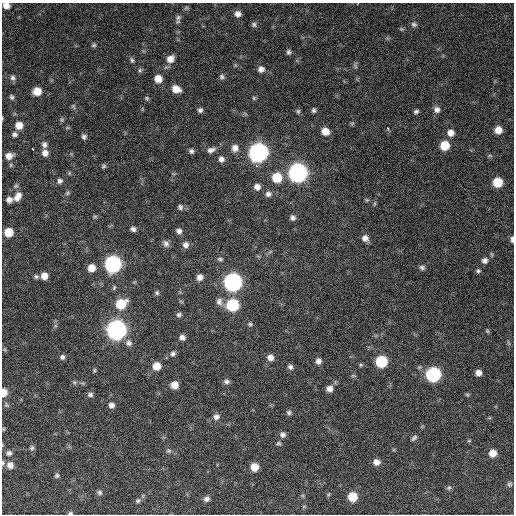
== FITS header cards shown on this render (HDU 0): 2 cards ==
NAXIS1  =                  512 / Axis length
NAXIS2  =                  512 / Axis length

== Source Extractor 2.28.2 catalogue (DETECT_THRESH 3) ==
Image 512 x 512 px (HDU 0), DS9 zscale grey, 1 PNG px = 1 image px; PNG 516 x 516 px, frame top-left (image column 1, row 512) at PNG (2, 3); no overlay
Background 1340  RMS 36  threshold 109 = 3 sigma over >= 5 px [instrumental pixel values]
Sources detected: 134; all 134 listed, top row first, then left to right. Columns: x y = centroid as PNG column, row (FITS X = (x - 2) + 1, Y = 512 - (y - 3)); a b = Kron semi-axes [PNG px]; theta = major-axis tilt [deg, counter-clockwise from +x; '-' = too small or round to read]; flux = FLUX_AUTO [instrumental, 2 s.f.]
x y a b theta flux
358 4 3 2 - 3.3e+03
6 6 7 6 - 1.9e+04
238 14 6 6 - 1.3e+04
178 17 9 7 70 7.2e+03
254 24 7 7 - 5.7e+03
414 24 8 7 - 6.5e+03
401 29 7 5 -12 3.2e+03
94 45 6 5 - 4.0e+03
289 52 6 6 - 5.9e+03
170 59 9 8 - 2.1e+04
132 60 7 5 -73 4.9e+03
355 65 10 3 -80 3.8e+03
261 69 8 8 - 1.2e+04
140 70 6 5 - 4.8e+03
222 77 7 6 - 6.2e+03
13 78 8 7 - 7.3e+03
158 79 7 7 - 2.7e+04
176 89 8 7 - 2.6e+04
37 91 7 6 - 3.5e+04
12 97 5 4 - 4.7e+03
147 98 6 5 - 3.4e+03
254 98 5 5 - 3.5e+03
73 106 7 5 -79 4.1e+03
200 110 6 6 - 6.3e+03
314 110 6 5 - 5.2e+03
437 110 8 8 - 1.1e+04
298 111 6 5 - 4.4e+03
416 112 6 5 - 5.5e+03
62 120 7 5 30 3.7e+03
19 125 7 7 - 2.5e+04
388 128 4 3 - 4.2e+03
498 130 7 7 - 2.3e+04
325 131 8 7 - 2.6e+04
451 133 8 8 - 1.7e+04
14 134 7 6 - 6.5e+03
84 137 6 6 - 6.6e+03
44 144 8 7 - 8.9e+03
445 145 7 7 - 5.9e+04
235 148 9 8 - 1.5e+04
33 149 3 3 - 7.0e+03
211 150 10 6 20 1.1e+04
191 151 6 6 - 6.2e+03
258 152 9 8 - 1.3e+06
45 153 7 7 - 1.4e+04
9 156 8 7 - 1.7e+04
490 156 6 4 -19 3.3e+03
221 159 7 7 - 1.0e+04
103 166 6 6 - 4.5e+03
298 173 8 8 - 1.4e+06
277 178 8 8 - 6.6e+04
60 181 8 7 - 7.6e+03
497 182 7 7 - 6.4e+04
257 187 7 7 - 1.4e+04
67 193 6 5 - 4.2e+03
268 194 8 7 - 9.6e+03
18 196 14 8 58 1.9e+04
9 199 6 5 - 1.1e+04
367 200 5 5 - 3.2e+03
180 207 7 6 - 6.2e+03
95 216 6 4 1 3.4e+03
293 218 7 6 - 7.9e+03
133 229 6 5 - 7.6e+03
179 231 6 6 - 8.7e+03
8 232 7 7 - 4.5e+04
365 238 8 7 - 1.3e+04
512 239 7 4 -88 7.5e+03
166 244 9 7 -64 8.9e+03
186 245 7 7 - 1.1e+04
220 259 7 5 -14 5.1e+03
485 261 8 8 - 1.0e+04
113 264 8 8 - 7.0e+05
422 267 7 6 - 6.3e+03
91 268 7 7 - 2.5e+04
478 271 5 5 - 4.8e+03
36 276 6 6 - 5.2e+03
44 276 7 7 - 2.2e+04
200 277 7 7 - 1.4e+04
233 282 8 8 - 1.1e+06
114 288 7 4 64 3.6e+03
157 293 6 6 - 4.7e+03
219 302 10 8 -89 1.2e+04
121 304 10 8 31 6.8e+04
232 305 8 8 - 1.9e+05
179 315 6 6 - 5.6e+03
250 324 7 5 -1 4.3e+03
116 330 8 8 - 1.6e+06
487 331 6 5 - 3.4e+03
182 337 6 5 - 1.1e+04
129 343 9 9 - 1.1e+04
173 354 7 6 - 6.5e+03
62 357 6 6 - 6.6e+03
270 357 7 7 - 1.4e+04
318 361 6 6 - 1.0e+04
381 361 7 7 - 1.4e+05
157 366 7 7 - 3.4e+04
290 367 6 6 - 7.3e+03
94 370 5 4 - 3.1e+03
478 373 6 6 - 1.4e+04
433 374 8 8 - 4.1e+05
353 376 7 3 -9 2.4e+03
226 381 8 6 -4 7.4e+03
74 382 6 4 -18 3.9e+03
174 385 6 6 - 2.7e+04
329 389 7 7 - 1.4e+04
4 392 8 5 85 2.5e+04
90 394 7 5 -13 6.2e+03
467 395 6 4 -30 3.1e+03
6 405 8 6 -37 4.9e+03
111 405 7 7 - 9.8e+03
289 413 6 6 - 5.4e+03
216 417 8 8 - 1.0e+04
3 429 5 3 - 2.3e+03
283 435 7 6 - 8.7e+03
414 438 9 5 42 5.6e+03
469 441 5 3 - 2.6e+03
278 443 6 4 -1 3.9e+03
32 448 7 6 - 5.2e+03
168 451 7 5 -1 4.8e+03
9 453 7 6 - 7.5e+03
493 453 7 7 - 2.6e+04
376 462 7 7 - 1.6e+04
3 463 7 5 -90 4.1e+03
10 465 9 8 - 1.6e+04
254 467 7 7 - 2.9e+04
57 476 6 5 - 4.7e+03
509 484 7 6 - 5.1e+03
449 488 7 6 - 4.9e+03
99 493 7 6 - 5.6e+03
329 494 6 3 70 2.9e+03
352 497 7 7 - 5.9e+04
206 499 7 6 - 8.8e+03
138 501 7 5 33 5.3e+03
304 506 6 3 20 2.5e+03
70 513 6 4 -12 4.1e+03
At the frame edge (FLAGS 8, measured only in part): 6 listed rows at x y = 358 4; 6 6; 512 239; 4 392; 3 463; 70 513